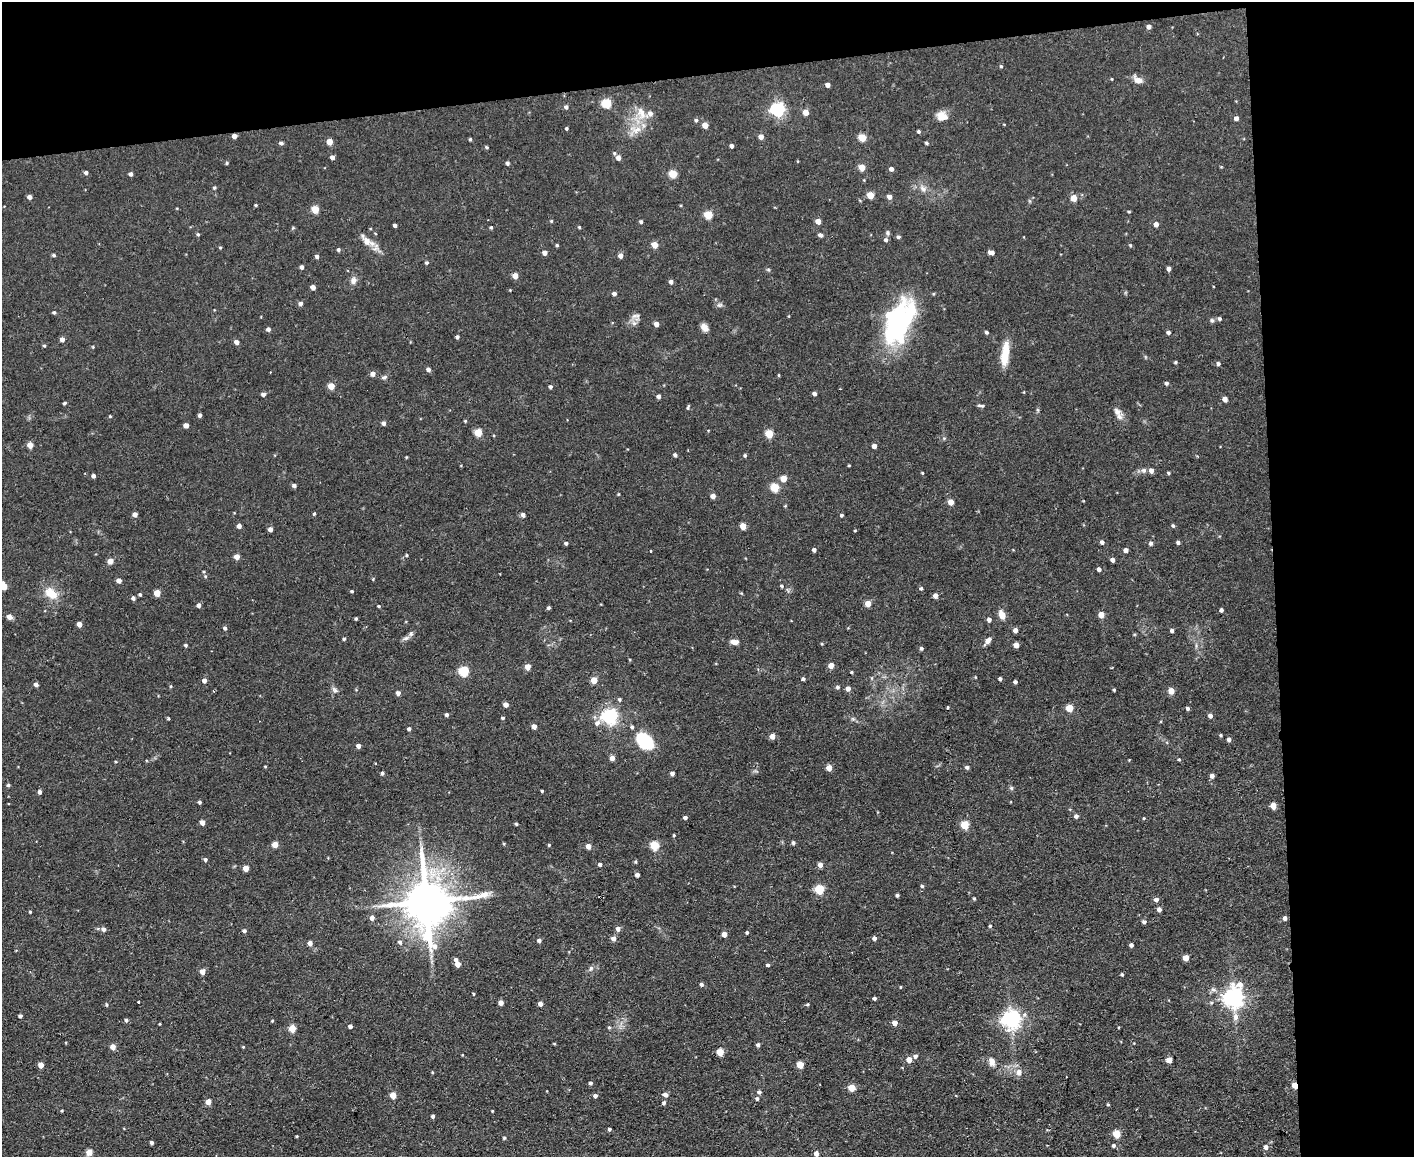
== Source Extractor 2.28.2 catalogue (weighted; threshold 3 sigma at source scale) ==
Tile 3 of 3 x 4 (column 3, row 1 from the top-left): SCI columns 2951-4362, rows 3467-4621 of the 4597 x 4621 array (HDU 1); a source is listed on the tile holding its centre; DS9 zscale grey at full resolution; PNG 1416 x 1159 px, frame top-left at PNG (2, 2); no overlay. Shown black and unused: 16% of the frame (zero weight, under 2 of 3 exposures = <1% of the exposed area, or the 3 px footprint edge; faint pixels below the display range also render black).
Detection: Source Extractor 2.28.2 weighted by HDU 2 'WHT'; one run over the whole footprint, this tile lists its part. Background 0.0586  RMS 0.0087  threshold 0.0389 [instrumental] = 3 sigma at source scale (4.5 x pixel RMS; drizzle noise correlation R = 1.50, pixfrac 1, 0.05/0.05 arcsec/px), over >= 5 px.
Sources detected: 353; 1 inside a brighter object's white glare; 1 cosmic-ray / hot-pixel residue — not listed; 3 inside a brighter listed object's ellipse — not listed separately; the other 348 listed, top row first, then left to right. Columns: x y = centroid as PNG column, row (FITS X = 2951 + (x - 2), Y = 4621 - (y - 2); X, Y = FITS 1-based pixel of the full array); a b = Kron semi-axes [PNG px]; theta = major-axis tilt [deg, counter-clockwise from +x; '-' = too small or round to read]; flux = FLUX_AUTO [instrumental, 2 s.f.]
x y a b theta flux
1149 27 4 4 - 3.6
1001 66 5 4 - 0.95
1138 80 11 7 -15 6.3
828 85 4 4 - 4.4
606 103 5 5 - 42
566 107 5 5 - 2.2
777 110 6 6 - 170
806 112 4 4 - 8.9
641 113 19 11 -71 12
942 116 13 11 -14 8.1
1236 118 4 4 - 3.3
696 120 5 4 - 1.4
705 125 4 4 - 10
566 128 3 3 - 1.2
636 130 15 10 14 9.3
919 131 4 4 - 1.3
234 136 4 4 - 3.9
761 137 5 4 - 5
862 138 5 5 - 21
470 139 4 3 - 1.2
329 142 4 4 - 11
281 143 5 4 - 2
926 143 4 3 - 1.1
732 146 4 3 - 2.5
487 147 4 3 - 1.1
614 153 5 4 - 1.2
332 157 4 4 - 3.3
618 158 5 4 - 4.4
227 163 4 3 - 1
507 163 4 4 - 1.8
862 167 4 4 - 15
891 169 4 4 - 3.4
86 172 4 4 - 2.4
131 174 4 4 - 2.4
673 174 5 5 - 25
214 188 4 4 - 1.1
923 189 10 7 -31 4.2
870 195 5 4 - 15
29 197 4 4 - 3.9
889 197 5 5 - 3.8
1074 198 4 4 - 11
256 205 4 3 - 1.1
315 209 5 4 - 21
1129 211 4 3 - 0.87
708 215 5 5 - 26
551 221 4 4 - 0.86
818 221 4 4 - 7.2
641 222 4 4 - 1.7
1156 224 5 4 - 4.6
395 225 4 3 - 1.8
491 227 4 3 - 1.2
579 227 3 3 - 0.97
293 228 5 4 - 0.95
888 233 6 5 - 1.6
198 234 4 3 - 1.2
820 235 6 4 -21 2.6
898 237 4 4 - 1.7
886 240 5 5 - 2
366 241 17 10 -45 7.9
557 245 4 4 - 1
655 245 5 4 - 12
1130 245 4 4 - 0.87
220 247 4 4 - 0.89
338 250 4 4 - 1.8
991 252 6 4 -15 3.9
545 253 4 4 - 4.2
54 255 4 3 - 1.4
317 256 4 4 - 2.2
621 256 5 5 - 3.9
427 263 4 4 - 1.3
302 267 4 4 - 2.6
768 269 6 3 -19 1
1169 269 4 4 - 3.3
515 276 4 4 - 8.7
353 280 9 8 - 3.8
671 282 4 4 - 2.8
313 287 4 4 - 4.8
510 290 3 3 - 0.61
614 294 4 4 - 2.7
301 303 5 4 - 2.6
720 305 6 5 - 1.7
54 312 4 4 - 1.4
636 316 13 5 9 3
1220 319 5 5 - 1.5
1212 320 6 5 - 1.6
656 324 4 4 - 5.8
897 326 58 23 60 110
704 327 9 7 -46 4.8
268 329 4 4 - 2.6
986 332 4 4 - 1.6
1168 332 4 4 - 2.1
457 337 4 4 - 2
62 339 4 4 - 4.5
237 342 4 4 - 4.2
44 346 4 3 - 1
93 347 4 3 - 0.71
1005 354 29 8 83 17
1175 362 4 3 - 1
1218 364 4 4 - 1.9
428 369 5 4 - 2.5
373 374 5 4 - 3.8
779 375 4 3 - 0.69
384 377 7 5 38 1.8
1166 383 4 4 - 1.7
331 386 5 4 - 14
550 387 4 4 - 2
263 394 5 4 - 2.3
814 394 4 4 - 2.5
659 396 4 4 - 3
1225 399 4 4 - 4.9
64 403 4 3 - 1.4
981 405 9 4 -3 2
688 407 6 3 70 1.1
1117 411 13 9 -52 5
200 415 4 3 - 2.1
110 416 4 3 - 0.8
465 421 4 3 - 0.84
383 423 4 4 - 2.8
186 425 4 4 - 6
478 432 5 5 - 21
769 434 5 5 - 25
30 445 4 4 - 9.5
874 446 4 4 - 4.5
675 455 5 4 - 1.8
745 455 4 4 - 1.4
406 457 4 3 - 0.64
849 465 4 3 - 0.7
1144 470 8 7 - 2.7
1151 471 5 4 - 4.2
922 473 3 3 - 0.8
1168 473 4 3 - 1.1
94 476 4 3 - 2.6
783 479 4 4 - 12
294 485 4 4 - 2.4
775 488 5 5 - 30
713 496 4 4 - 4.9
951 502 4 4 - 8.5
785 506 4 3 - 0.71
135 514 4 4 - 4.2
314 514 4 3 - 1
523 515 4 4 - 3.4
841 515 4 4 - 1.4
239 526 4 4 - 4.2
743 526 4 4 - 13
1173 526 5 4 - 1.3
270 529 4 4 - 3.9
855 530 4 3 - 0.67
1102 542 4 4 - 2.3
1178 542 4 4 - 1.9
566 543 4 4 - 1.8
1151 543 5 4 - 2.1
814 550 4 4 - 2.4
1126 550 4 4 - 4
650 551 3 2 - 0.89
407 555 5 3 - 0.83
237 557 4 4 - 7.1
1113 560 4 4 - 3.4
110 561 6 6 - 4.6
1099 569 4 4 - 2.8
205 576 5 4 - 0.97
119 580 4 4 - 4.4
4 586 7 5 -47 12
782 586 5 4 - 1.3
921 588 5 3 - 1.1
352 591 4 3 - 1.1
51 593 17 11 -36 14
157 593 4 4 - 13
140 594 4 4 - 1.4
935 595 4 4 - 4
133 598 4 4 - 2.4
868 604 4 4 - 11
199 605 4 4 - 3.3
379 606 4 3 - 0.99
549 608 4 4 - 1.6
1221 610 4 4 - 2.4
1002 615 10 7 -69 6.3
1101 615 4 4 - 9.3
9 617 5 5 - 4.7
356 619 3 3 - 1.2
989 620 4 4 - 3.2
79 624 4 4 - 5.3
225 628 4 4 - 1.8
1015 630 4 4 - 4.1
1172 630 4 3 - 2.2
406 638 9 5 26 2.5
344 639 3 3 - 1.2
987 641 8 5 51 4.8
734 642 8 5 -6 4.8
186 645 4 4 - 1.4
1016 645 4 4 - 6.8
921 648 4 4 - 1.8
831 666 5 4 - 7.8
528 667 4 4 - 8.7
464 671 5 5 - 53
851 672 3 3 - 0.99
975 677 4 2 - 0.61
803 679 4 3 - 2.1
1000 679 4 3 - 1.7
204 680 5 4 - 3.5
594 680 5 4 - 15
1015 682 4 4 - 1.7
36 684 4 4 - 3.2
171 686 5 3 - 0.86
837 687 5 5 - 1.8
848 689 5 5 - 4.1
335 690 9 6 -42 2.6
1114 690 3 3 - 0.99
1171 691 5 4 - 9.7
398 693 4 4 - 3.2
620 699 4 4 - 1.3
506 705 5 4 - 3.8
947 707 3 3 - 2.7
1070 708 5 4 - 17
1188 708 5 4 - 1.6
447 715 4 4 - 1.7
609 716 6 6 - 260
1210 716 4 4 - 3.6
168 718 4 3 - 0.91
503 718 4 3 - 1.2
597 723 7 6 - 3.7
534 726 4 4 - 4.9
632 727 5 4 - 1.7
409 729 4 3 - 1.9
1221 735 4 3 - 0.87
772 736 5 5 - 5.1
1229 740 4 4 - 2.9
645 741 18 13 -44 38
358 746 4 4 - 3.2
612 758 5 5 - 4.8
1179 759 4 3 - 0.93
265 766 4 3 - 0.73
967 767 5 4 - 2.1
829 768 4 4 - 9.1
382 773 4 4 - 1.7
672 773 4 4 - 2.8
1212 776 4 4 - 3.1
8 785 4 4 - 1.4
1011 788 6 5 - 1.3
542 791 3 3 - 1
40 792 4 4 - 2.6
199 802 4 3 - 1.6
1273 806 4 4 - 10
1076 816 5 4 - 2.7
685 817 4 3 - 2.6
1144 818 4 3 - 0.72
202 822 4 4 - 5.9
516 824 4 4 - 0.95
965 825 5 5 - 25
674 835 4 3 - 0.87
793 843 4 4 - 1.8
504 844 4 4 - 0.83
275 845 4 4 - 11
549 845 4 4 - 0.89
588 846 4 4 - 6.7
654 846 5 5 - 34
205 860 4 4 - 1.9
636 862 5 4 - 1.1
600 864 4 4 - 2.2
820 865 4 4 - 5.1
246 868 4 4 - 9.9
637 875 4 4 - 3
922 886 4 4 - 1.3
820 889 5 5 - 44
897 895 3 3 - 1.5
974 898 4 3 - 0.99
1156 899 5 4 - 3.1
426 902 17 13 -86 3900
1159 909 4 4 - 3.6
30 912 3 3 - 0.96
372 918 5 5 - 4.1
1285 918 4 4 - 2.8
1144 922 5 4 - 1.9
990 926 4 4 - 1.1
103 929 5 5 - 3
618 929 6 5 - 2.9
244 931 5 4 - 1.8
747 933 4 3 - 1.3
724 934 4 4 - 6.1
613 938 5 5 - 4.5
874 938 4 4 - 2.5
539 940 4 4 - 2.4
400 942 6 5 - 2.3
310 943 4 4 - 4.5
1131 945 4 4 - 2.4
1186 958 4 4 - 9.6
456 960 5 4 - 2.6
458 964 5 4 - 5.7
768 965 4 3 - 1.8
591 968 8 5 74 2
202 972 5 4 - 6.3
1122 974 4 3 - 0.92
701 984 5 4 - 2
900 987 4 3 - 0.71
473 994 3 3 - 0.96
1234 997 8 7 - 510
874 998 3 3 - 1.8
139 1002 3 3 - 3.8
501 1003 4 4 - 6
540 1004 4 4 - 3.8
807 1004 5 4 - 0.92
107 1005 5 3 - 0.9
20 1016 4 3 - 2
1236 1017 9 7 84 4.6
1011 1019 6 6 - 390
126 1020 4 4 - 2.1
272 1021 4 3 - 0.79
895 1023 4 4 - 6.5
160 1024 3 2 - 0.76
350 1026 4 4 - 3.4
609 1027 5 4 - 1.1
292 1029 5 4 - 17
554 1044 5 3 - 0.75
758 1045 4 4 - 2.3
113 1047 5 5 - 6.2
243 1047 4 3 - 0.81
720 1052 5 4 - 18
462 1055 4 2 - 0.58
915 1056 5 5 - 2.3
909 1060 4 4 - 9.4
1169 1060 4 4 - 9.6
992 1062 12 8 -74 4.8
41 1065 4 4 - 8.2
800 1065 4 4 - 15
432 1072 4 3 - 0.74
1019 1072 7 7 - 4.2
590 1083 5 4 - 1.5
1295 1085 5 4 - 13
851 1088 5 4 - 17
759 1092 5 4 - 2.2
393 1095 4 4 - 11
665 1095 7 5 -14 2.7
595 1096 4 4 - 2.6
757 1099 5 5 - 1.8
208 1102 4 4 - 8
664 1103 5 4 - 1.9
1108 1104 4 3 - 1
62 1111 4 3 - 0.77
492 1111 3 2 - 0.68
433 1116 4 4 - 2
609 1129 4 4 - 1.4
1116 1134 5 5 - 22
297 1136 3 3 - 0.73
504 1138 4 4 - 1.1
152 1143 3 3 - 2.1
1113 1145 5 4 - 1.5
1266 1147 5 5 - 3.8
89 1152 7 7 - 4
816 1154 5 4 - 4
Overlapping masked pixels (flux is a lower limit): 2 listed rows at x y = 234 136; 1295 1085
Isophote crosses this tile's border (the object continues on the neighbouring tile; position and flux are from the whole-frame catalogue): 2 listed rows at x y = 4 586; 1266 1147